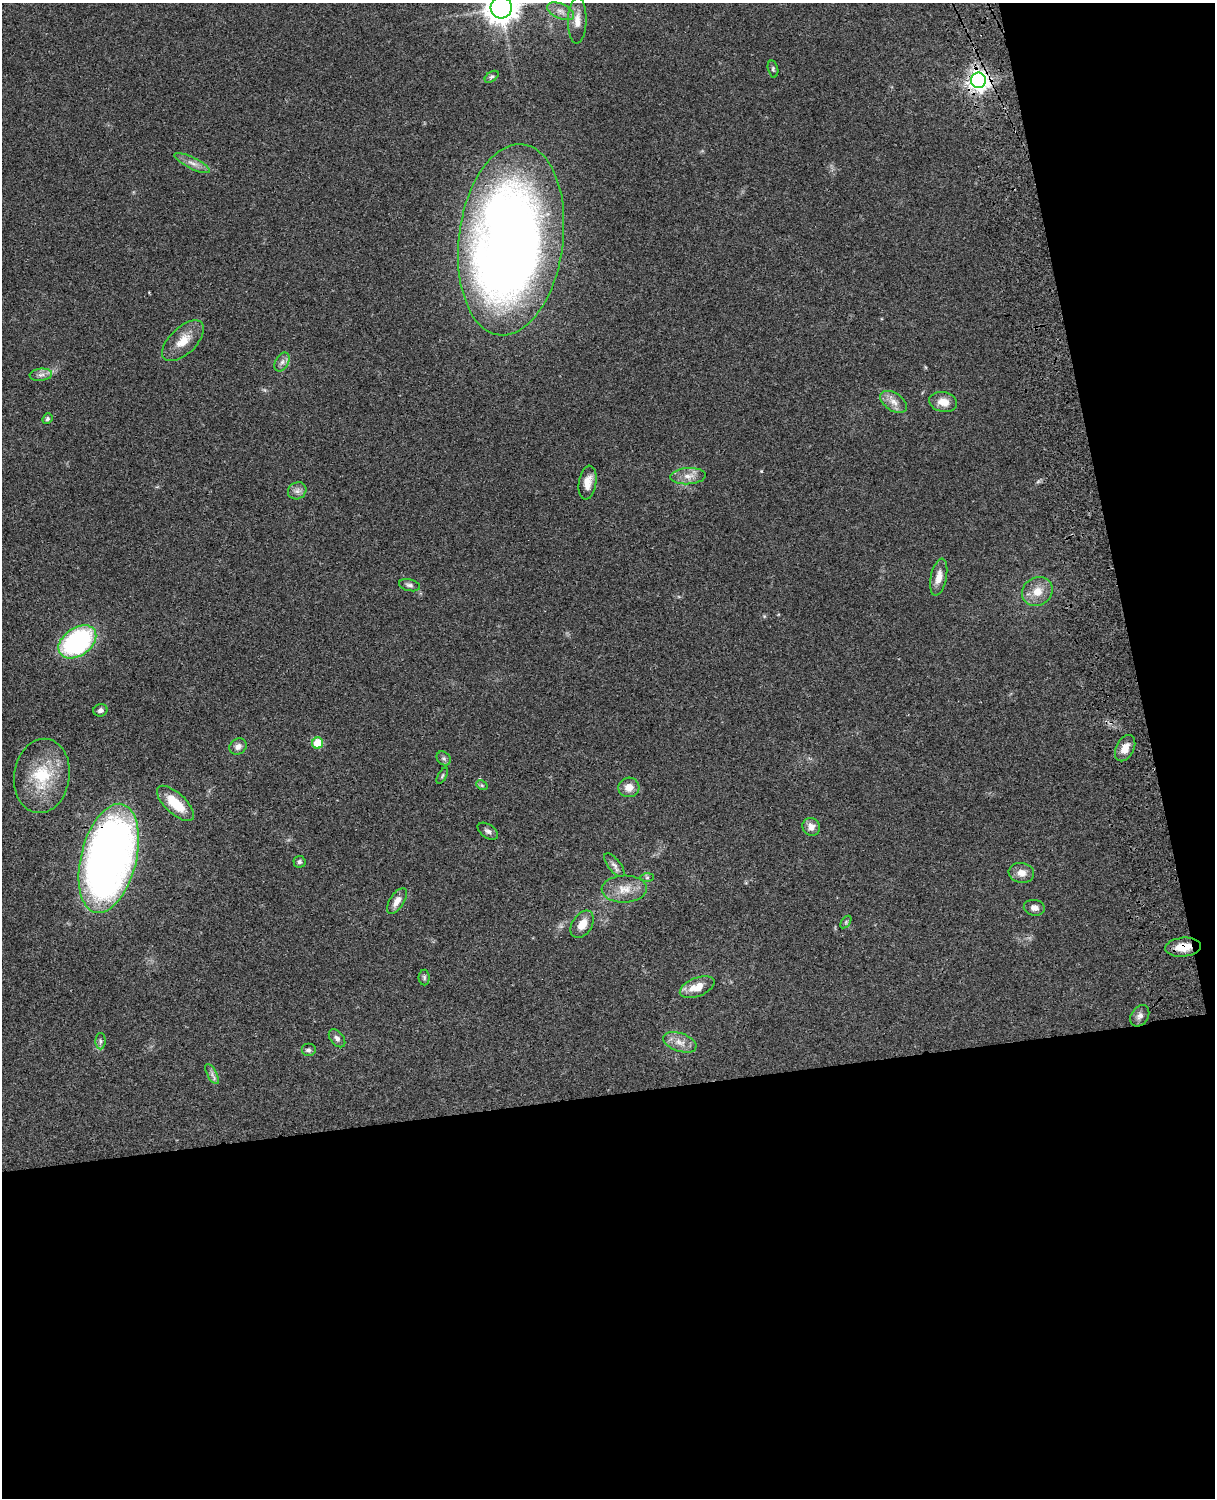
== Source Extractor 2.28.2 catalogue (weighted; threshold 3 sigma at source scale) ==
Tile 12 of 4 x 3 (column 4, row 3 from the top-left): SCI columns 3759-4971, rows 276-1771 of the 5090 x 4927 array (HDU 1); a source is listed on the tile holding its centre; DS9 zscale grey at full resolution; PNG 1217 x 1500 px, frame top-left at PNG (2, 3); each listed source drawn as its Kron ellipse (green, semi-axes under 4 px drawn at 4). Shown black and unused: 33% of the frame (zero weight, under 3 of 4 exposures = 6% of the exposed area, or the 3 px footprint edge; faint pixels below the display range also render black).
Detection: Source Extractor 2.28.2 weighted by HDU 2 'WHT'; one run over the whole footprint, this tile lists its part. Background 0.0768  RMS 0.0059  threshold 0.0265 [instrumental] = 3 sigma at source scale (4.5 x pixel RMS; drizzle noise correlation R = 1.50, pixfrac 1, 0.05/0.05 arcsec/px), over >= 5 px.
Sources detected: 54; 2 inside a brighter object's white glare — neither listed nor drawn; the other 52 listed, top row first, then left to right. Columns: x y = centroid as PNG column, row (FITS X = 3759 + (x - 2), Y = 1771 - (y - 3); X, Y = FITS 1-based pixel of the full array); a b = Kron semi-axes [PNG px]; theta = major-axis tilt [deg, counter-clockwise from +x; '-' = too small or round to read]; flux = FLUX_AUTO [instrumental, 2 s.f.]
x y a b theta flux
501 8 10 10 - 780
561 11 14 7 -23 4
577 20 23 9 88 6.3
773 69 9 5 -76 1.1
492 77 8 4 36 1.1
978 80 8 7 - 380
192 163 20 5 -26 3.9
511 240 96 52 83 660
183 341 26 13 44 10
282 362 10 6 63 2.5
41 375 11 6 6 2.8
894 402 15 8 -34 4.7
943 402 14 10 -10 6.8
47 419 5 4 - 1
688 476 17 8 3 5.3
587 483 17 9 82 5.9
297 491 9 8 - 2.7
939 577 19 8 78 5.8
409 585 11 5 -13 1.8
1037 592 16 14 34 8.3
77 642 21 14 35 87
100 710 7 6 - 1.8
318 743 5 5 - 16
238 747 9 7 35 3.1
1125 748 14 9 63 5.5
444 758 8 6 -44 1.4
42 776 37 27 81 30
442 776 9 3 60 1
482 785 6 4 -30 0.79
629 787 10 9 - 5.7
175 803 23 10 -43 16
811 827 9 8 - 3.7
488 831 11 6 -34 2.1
109 858 56 28 76 380
299 862 6 6 - 1.2
614 865 14 6 -51 2.5
1021 873 13 10 -9 5.3
647 878 7 4 0 1.1
624 889 22 13 2 9.7
397 901 14 7 57 4.6
1034 908 10 8 -10 3.2
846 922 7 4 54 0.84
582 924 15 10 57 6.1
1183 947 18 9 6 9.1
424 977 8 5 -90 1.3
697 987 18 9 22 8.8
1140 1016 11 8 55 2.9
337 1038 10 6 -51 2.1
101 1041 8 5 89 1.3
680 1042 17 9 -19 5.6
308 1050 7 6 - 1.7
212 1074 11 4 -62 2
Overlapping masked pixels (flux is a lower limit): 3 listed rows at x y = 978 80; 109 858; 1183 947
Isophote crosses this tile's border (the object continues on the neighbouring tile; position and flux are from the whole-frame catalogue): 1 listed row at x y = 501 8